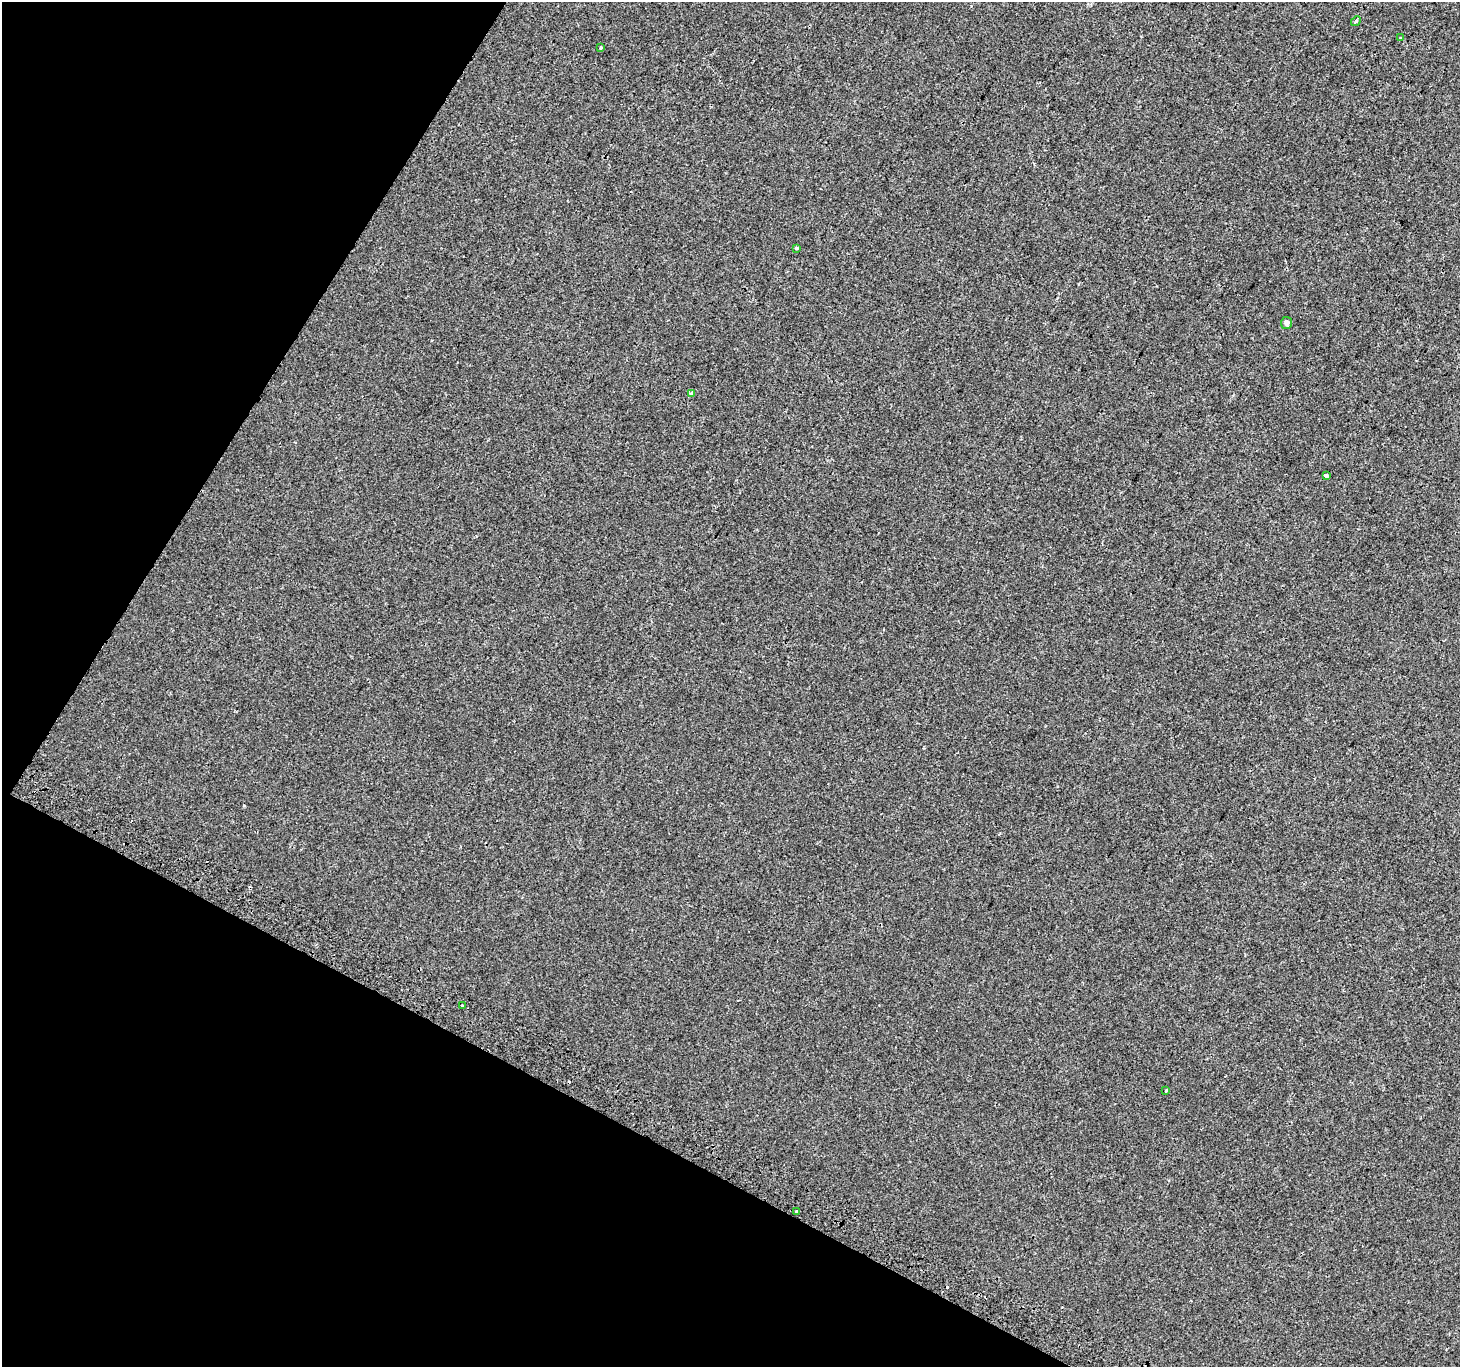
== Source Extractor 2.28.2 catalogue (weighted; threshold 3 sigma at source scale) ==
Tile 9 of 4 x 4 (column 1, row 3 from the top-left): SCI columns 32-1489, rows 1665-3029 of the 5884 x 5991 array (HDU 1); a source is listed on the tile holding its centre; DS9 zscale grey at full resolution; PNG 1462 x 1369 px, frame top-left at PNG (2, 2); each listed source drawn as its Kron ellipse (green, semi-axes under 4 px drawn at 4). Shown black and unused: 26% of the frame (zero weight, under 2 of 3 exposures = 2% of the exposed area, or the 3 px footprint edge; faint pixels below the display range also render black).
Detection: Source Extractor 2.28.2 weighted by HDU 2 'WHT'; one run over the whole footprint, this tile lists its part. Background -5.38e-04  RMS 0.0034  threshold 0.0155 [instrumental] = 3 sigma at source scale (4.5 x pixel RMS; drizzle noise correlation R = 1.50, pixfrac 1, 0.0396/0.0396 arcsec/px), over >= 5 px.
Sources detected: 12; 2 cosmic-ray / hot-pixel residue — neither listed nor drawn; the other 10 listed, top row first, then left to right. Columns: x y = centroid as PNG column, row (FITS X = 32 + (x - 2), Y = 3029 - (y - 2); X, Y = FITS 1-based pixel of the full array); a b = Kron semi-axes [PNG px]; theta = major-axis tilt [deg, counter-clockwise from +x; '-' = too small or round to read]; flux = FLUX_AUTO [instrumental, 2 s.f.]
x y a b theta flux
1356 21 5 4 - 0.47
1400 38 3 3 - 0.36
601 48 3 3 - 0.42
796 248 3 3 - 0.45
1287 323 6 5 - 1.1
692 393 4 4 - 1.2
1326 476 4 3 - 1.6
462 1006 3 3 - 2.3
1166 1091 3 2 - 0.3
797 1211 3 3 - 1.9